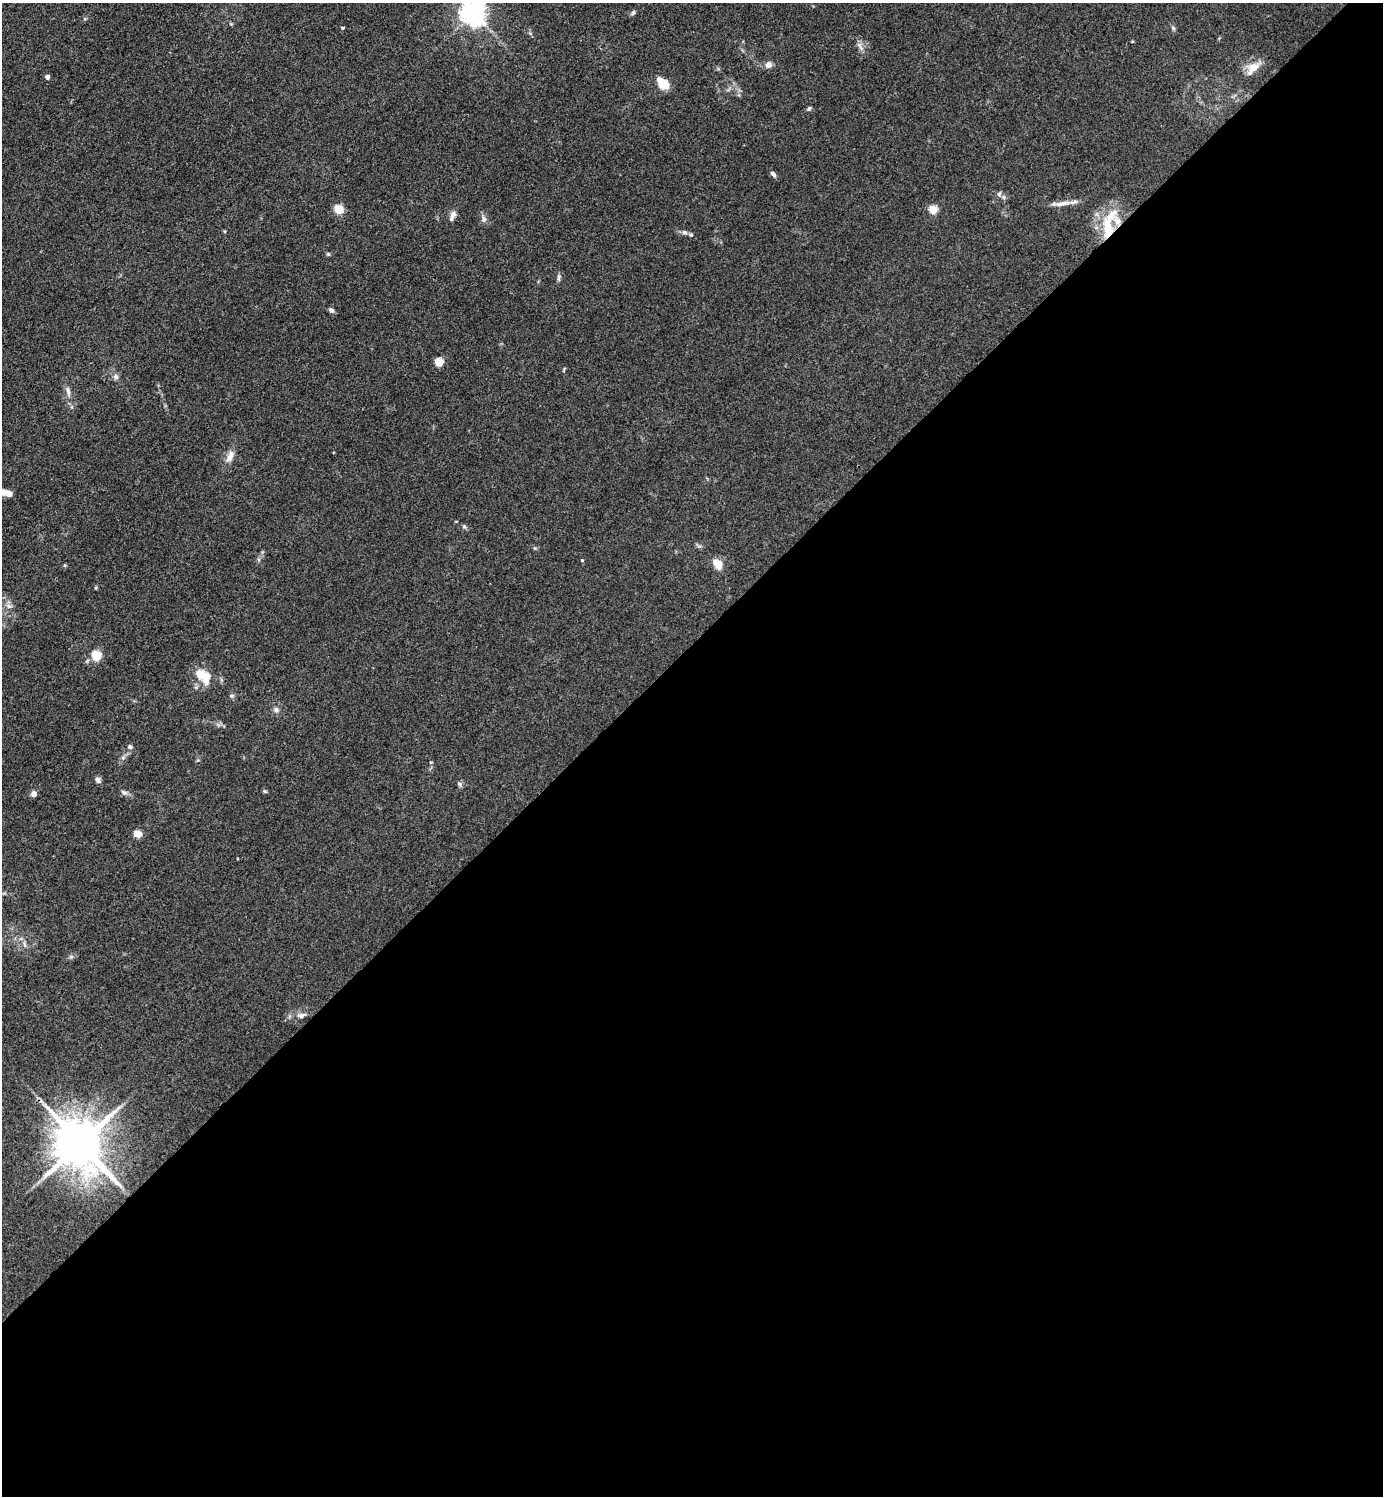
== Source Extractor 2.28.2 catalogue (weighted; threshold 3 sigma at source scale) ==
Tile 15 of 4 x 4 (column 3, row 4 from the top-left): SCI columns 3062-4442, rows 3-1496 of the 5980 x 5982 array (HDU 1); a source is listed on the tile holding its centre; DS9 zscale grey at full resolution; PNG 1385 x 1498 px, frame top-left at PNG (2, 3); no overlay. Shown black and unused: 57% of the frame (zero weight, under 3 of 4 exposures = <1% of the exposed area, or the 3 px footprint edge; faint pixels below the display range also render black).
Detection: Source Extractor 2.28.2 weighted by HDU 2 'WHT'; one run over the whole footprint, this tile lists its part. Background 0.0863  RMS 0.0063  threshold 0.0286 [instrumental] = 3 sigma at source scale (4.5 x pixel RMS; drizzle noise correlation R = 1.50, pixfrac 1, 0.05/0.05 arcsec/px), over >= 5 px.
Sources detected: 56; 1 cosmic-ray / hot-pixel residue — not listed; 7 inside a brighter listed object's ellipse — not listed separately; the other 48 listed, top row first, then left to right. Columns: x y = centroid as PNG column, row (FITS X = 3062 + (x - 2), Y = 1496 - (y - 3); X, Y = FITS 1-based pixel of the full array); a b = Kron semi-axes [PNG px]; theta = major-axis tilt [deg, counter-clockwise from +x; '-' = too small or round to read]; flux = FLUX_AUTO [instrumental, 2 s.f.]
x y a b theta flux
474 13 8 7 - 650
633 13 7 5 63 1.2
342 28 4 3 - 0.85
1173 28 7 4 -46 1.1
860 46 12 5 -57 2.4
768 65 8 8 - 3
1252 68 21 12 42 8.6
47 77 4 4 - 3.1
664 84 12 9 -37 11
809 109 6 4 48 1
773 174 8 5 -45 1.9
999 194 7 5 72 1.6
1062 203 28 6 9 5.6
338 209 5 5 - 31
933 209 5 5 - 21
453 214 9 8 - 2.9
484 219 9 7 -72 2.6
1108 228 29 13 -84 22
685 232 7 6 - 1.7
328 254 5 5 - 0.84
559 277 11 4 89 1.5
331 310 6 5 - 1.7
439 362 5 5 - 25
564 370 8 3 77 0.68
116 377 7 7 - 2
68 391 14 5 -78 2.9
230 456 18 8 63 5.3
9 493 7 7 - 3.7
464 526 6 5 - 1.1
535 548 5 5 - 0.87
582 560 4 4 - 0.6
718 564 10 8 -54 8.7
9 606 10 6 -20 2.3
96 655 5 5 - 39
205 677 19 11 -76 11
232 696 7 5 7 1.2
276 710 8 8 - 2.2
130 747 7 6 - 1.4
98 780 8 6 -53 2.1
460 784 7 6 - 1.4
265 791 6 4 -21 0.86
124 792 10 6 -28 2
33 794 7 6 - 2.4
137 834 7 6 - 7.2
24 944 10 4 -79 1.7
71 957 7 4 19 1.2
301 1015 13 7 10 3.3
80 1144 14 12 -52 3700
Overlapping masked pixels (flux is a lower limit): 1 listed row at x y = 1108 228
Isophote crosses this tile's border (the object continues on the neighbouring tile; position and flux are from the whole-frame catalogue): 1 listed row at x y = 474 13